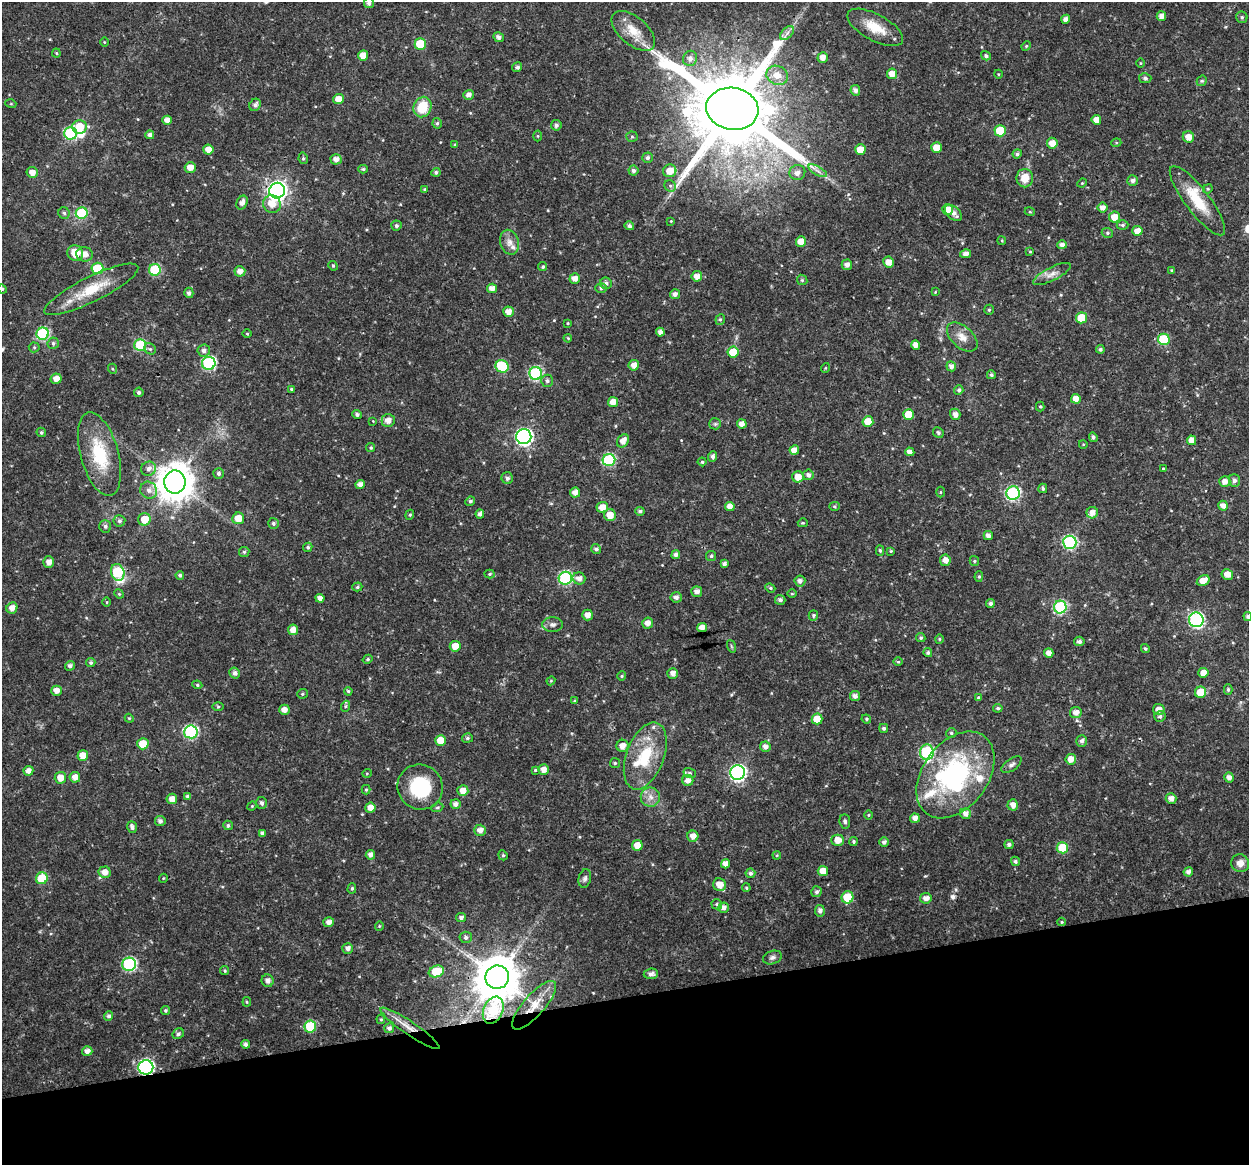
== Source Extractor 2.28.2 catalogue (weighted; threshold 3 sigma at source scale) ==
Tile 14 of 4 x 4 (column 2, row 4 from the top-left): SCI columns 1249-2495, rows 39-1201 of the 4992 x 4776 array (HDU 1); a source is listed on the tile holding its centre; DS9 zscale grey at full resolution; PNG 1251 x 1167 px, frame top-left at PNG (2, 2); each listed source drawn as its Kron ellipse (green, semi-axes under 4 px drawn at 4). Shown black and unused: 14% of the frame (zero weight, under 3 of 4 exposures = <1% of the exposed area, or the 3 px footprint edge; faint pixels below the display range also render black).
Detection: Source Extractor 2.28.2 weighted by HDU 2 'WHT'; one run over the whole footprint, this tile lists its part. Background 0.0239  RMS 0.0019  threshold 0.00876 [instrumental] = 3 sigma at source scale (4.5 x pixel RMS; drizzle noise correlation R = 1.50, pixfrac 1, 0.0396/0.0396 arcsec/px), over >= 5 px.
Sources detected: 391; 3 inside a brighter object's white glare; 1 cosmic-ray / hot-pixel residue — neither listed nor drawn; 8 inside a brighter listed object's ellipse — not listed separately; the other 379 listed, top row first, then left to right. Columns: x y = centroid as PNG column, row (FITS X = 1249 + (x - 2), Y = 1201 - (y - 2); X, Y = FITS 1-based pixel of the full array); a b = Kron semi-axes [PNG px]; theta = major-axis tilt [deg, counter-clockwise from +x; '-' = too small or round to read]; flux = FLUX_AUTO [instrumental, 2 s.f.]
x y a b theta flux
369 3 5 5 - 0.72
1161 16 5 4 - 1.1
1242 17 6 5 - 0.36
1066 19 4 4 - 1
875 27 31 13 -28 4.4
633 31 26 14 -40 3.9
787 33 8 5 46 0.67
499 37 5 5 - 0.76
104 42 5 3 - 0.18
420 44 6 5 - 6.7
1026 46 5 4 - 0.24
56 53 4 4 - 0.23
363 55 5 5 - 2
986 56 5 4 - 0.45
823 57 5 5 - 1.3
690 58 8 7 - 1
1140 63 4 3 - 0.16
517 67 5 4 - 0.58
892 74 5 5 - 1.9
998 74 4 3 - 0.15
777 75 11 9 -24 2.2
1145 78 6 5 - 0.35
1202 81 5 5 - 0.3
855 90 5 5 - 0.84
469 95 5 5 - 0.97
338 99 5 5 - 2.2
11 104 5 3 - 0.18
255 105 6 5 - 0.76
422 107 10 8 67 5.5
732 109 26 21 -9 3200
167 120 4 4 - 1.2
1096 120 5 5 - 1.8
437 123 5 4 - 0.35
556 125 5 5 - 0.57
80 127 7 6 - 4.6
1000 131 5 5 - 7.1
71 133 6 6 - 19
150 135 4 4 - 0.65
538 136 5 3 - 0.21
632 137 6 5 - 0.34
1188 137 6 5 - 1.6
1052 143 5 5 - 1.9
1116 143 5 3 - 0.2
455 145 4 4 - 0.23
936 148 5 5 - 2.3
208 150 5 5 - 1.8
860 150 5 5 - 2.6
1017 154 4 4 - 0.49
303 158 6 4 -78 0.37
647 158 5 5 - 0.54
336 159 5 5 - 1.2
190 167 5 5 - 1.8
363 169 4 3 - 0.31
633 170 5 5 - 0.55
670 171 6 6 - 2.1
818 171 10 3 -29 0.59
436 172 4 4 - 0.44
32 173 6 5 - 1.5
797 173 8 7 - 1
1025 178 9 8 - 2.7
1133 180 5 5 - 0.77
1082 183 5 3 - 0.19
670 186 6 5 - 0.4
424 189 4 3 - 0.2
1208 189 5 4 - 0.24
277 191 8 7 - 100
1197 201 42 12 -52 6.4
242 203 7 5 65 1
272 204 9 8 - 2.3
1102 207 5 5 - 1.1
948 210 5 5 - 1.8
1030 212 5 3 - 0.2
64 213 6 5 - 0.41
82 213 6 5 - 10
953 213 10 6 -41 1.1
1115 217 5 5 - 2.3
671 221 4 3 - 0.15
1123 225 6 4 1 0.4
396 226 5 5 - 0.42
629 226 5 4 - 0.54
1137 231 5 5 - 1.7
1107 233 6 4 -22 0.32
801 241 5 5 - 1.9
1002 241 4 3 - 0.18
510 242 13 9 -75 1.4
1062 245 4 4 - 1.1
1030 252 4 3 - 0.15
75 253 8 7 - 3.1
85 254 8 7 - 1.5
966 254 5 4 - 1
888 262 5 5 - 1.5
847 265 5 5 - 0.92
333 266 5 4 - 0.29
543 267 4 4 - 0.31
97 268 6 6 - 8.3
155 270 6 6 - 13
1171 270 3 3 - 0.18
240 271 5 5 - 1.2
1052 274 21 6 27 1.4
697 276 5 5 - 1.4
575 278 5 5 - 1.3
802 280 5 4 - 0.29
606 283 6 5 - 0.55
492 288 5 5 - 1.4
601 288 5 5 - 0.42
2 289 5 4 - 0.22
91 289 52 12 26 7.1
935 292 4 3 - 0.16
189 293 5 4 - 0.6
675 294 5 5 - 0.83
989 310 5 4 - 0.32
508 312 5 5 - 1.6
1082 318 5 5 - 5.6
720 319 5 4 - 0.32
568 323 3 3 - 0.18
660 332 4 4 - 0.76
43 334 6 6 - 19
247 334 5 3 - 0.18
962 337 18 10 -42 2
568 338 4 3 - 0.19
1164 339 6 6 - 10
53 343 6 5 - 0.43
140 345 6 6 - 12
916 345 4 4 - 1.4
34 347 5 5 - 0.28
150 349 6 5 - 0.39
1100 349 4 4 - 0.4
204 350 6 6 - 0.76
733 352 5 5 - 4
209 363 7 6 - 24
634 365 5 5 - 1.4
502 366 6 6 - 11
951 366 5 4 - 0.76
825 368 5 3 - 0.17
113 369 5 3 - 0.19
536 373 6 6 - 24
991 375 4 4 - 0.41
56 379 5 5 - 1.5
547 381 6 6 - 0.49
292 389 3 3 - 0.49
959 390 5 4 - 0.5
139 392 5 5 - 0.43
1076 399 5 4 - 1.7
613 402 5 5 - 1.8
1040 406 5 4 - 0.26
909 414 5 5 - 3.7
955 414 6 5 - 1.1
357 415 5 4 - 0.46
388 420 6 6 - 1.4
373 421 3 3 - 0.12
868 422 5 5 - 3
715 424 6 5 - 0.35
742 424 5 4 - 1.1
41 432 5 4 - 0.36
938 432 6 5 - 0.39
524 437 7 7 - 56
1093 437 5 4 - 0.43
1192 440 5 4 - 1.6
623 441 7 5 54 1.4
1083 444 4 3 - 0.14
371 448 4 4 - 0.31
794 450 5 4 - 1.5
910 452 5 4 - 1
99 454 43 19 -74 9.5
713 456 5 4 - 0.63
609 460 6 6 - 19
702 462 4 4 - 0.28
1163 468 4 2 - 0.16
148 469 8 7 - 0.93
218 474 5 5 - 0.46
808 475 5 5 - 0.71
798 477 6 5 - 1.8
507 478 6 5 - 0.65
1234 480 6 5 - 0.75
1225 481 5 5 - 1.3
175 482 11 10 - 450
360 484 4 4 - 1.1
1043 488 4 4 - 0.39
149 490 9 8 - 1.1
940 492 5 3 - 0.19
575 493 5 5 - 1.3
1013 493 7 6 - 28
470 501 5 4 - 0.39
730 506 5 4 - 1.5
834 506 5 4 - 0.28
1223 506 5 5 - 1.3
602 507 6 5 - 2
640 511 5 4 - 0.49
1092 513 6 5 - 1.4
480 514 4 4 - 0.62
410 515 5 4 - 0.27
610 515 6 6 - 2.2
238 518 6 5 - 2.4
144 519 6 6 - 2.9
119 521 6 5 - 0.48
273 523 5 5 - 0.47
803 523 5 4 - 0.24
105 526 6 6 - 0.56
988 536 4 4 - 0.92
1070 542 7 6 - 25
308 547 5 4 - 0.37
596 549 5 4 - 0.51
880 550 5 4 - 0.35
891 551 4 4 - 0.22
244 552 5 5 - 0.35
676 555 4 4 - 0.75
711 556 5 5 - 0.34
945 560 6 5 - 1.3
974 561 5 4 - 0.25
49 562 5 5 - 1.3
724 564 4 4 - 0.63
118 572 9 6 -73 13
490 574 5 4 - 0.27
1227 574 6 5 - 1.4
180 575 4 4 - 0.39
979 577 5 4 - 0.3
565 578 7 6 - 22
579 578 6 6 - 1.1
800 581 5 5 - 0.74
1203 581 7 5 30 2.1
357 587 5 4 - 0.32
770 588 5 4 - 0.29
697 592 5 5 - 0.93
119 594 5 4 - 0.21
792 594 5 3 - 0.19
676 597 5 5 - 0.72
320 598 4 4 - 1.1
780 600 5 5 - 0.53
107 602 5 3 - 0.19
990 603 4 4 - 0.51
1060 607 6 6 - 22
12 608 6 5 - 1.3
588 615 5 5 - 1.3
813 615 5 4 - 0.33
1248 616 4 4 - 0.45
1196 620 7 7 - 35
648 623 5 5 - 1.2
552 625 10 7 0 0.8
702 627 5 4 - 1.3
293 630 5 5 - 1.5
921 638 5 4 - 0.35
939 639 4 4 - 0.23
1079 641 5 4 - 0.66
455 646 5 5 - 2.2
731 646 6 4 -71 0.3
1145 648 5 4 - 0.32
928 653 4 4 - 0.41
1049 653 5 4 - 1.2
368 659 5 4 - 0.31
898 662 5 3 - 0.21
91 663 4 4 - 0.31
70 666 5 4 - 0.59
235 673 6 5 - 0.69
673 673 5 5 - 1.1
1203 673 5 5 - 1.4
622 676 5 4 - 0.24
551 681 4 4 - 0.21
197 685 5 4 - 0.29
1228 690 5 4 - 0.38
57 691 5 5 - 1.4
348 691 4 4 - 0.28
1200 692 6 5 - 3.8
302 694 5 4 - 0.31
855 696 5 5 - 0.84
979 698 4 4 - 0.3
574 701 4 3 - 0.19
218 706 5 3 - 0.22
346 706 6 3 70 0.25
998 708 5 4 - 0.35
1159 709 6 5 - 1.3
284 710 5 5 - 1.2
1076 713 6 5 - 1.2
1160 716 5 5 - 0.5
129 718 4 3 - 0.19
817 719 5 5 - 3.4
866 719 5 4 - 0.26
884 728 4 4 - 0.44
191 732 7 6 - 26
951 733 5 4 - 0.3
467 738 5 5 - 0.4
441 740 5 5 - 3
1082 741 6 5 - 0.57
143 744 5 5 - 4.5
623 746 6 6 - 1.4
765 747 5 5 - 0.98
927 752 8 6 84 19
83 755 5 5 - 2.4
645 756 35 19 69 8.8
1071 759 5 5 - 1.7
615 763 5 5 - 0.28
1011 765 12 6 35 0.68
535 770 4 4 - 0.22
543 770 5 5 - 1.3
28 771 5 4 - 1.1
367 773 5 3 - 0.17
690 773 6 5 - 0.4
738 773 7 7 - 53
955 775 48 32 53 30
75 777 5 5 - 1.5
1229 777 5 5 - 1.1
60 778 6 5 - 2.1
688 781 5 5 - 1.1
420 787 23 22 - 11
366 790 5 4 - 0.25
463 791 5 5 - 1.8
188 796 4 4 - 0.55
650 797 9 9 - 1.4
172 799 5 5 - 1.4
1171 799 5 5 - 1.2
262 803 6 5 - 0.63
455 804 5 5 - 0.76
1013 805 6 5 - 1.1
252 806 5 4 - 0.2
437 807 6 4 20 0.32
370 808 5 5 - 1.7
965 814 5 5 - 1
869 815 4 3 - 0.18
915 818 5 4 - 1.1
160 821 5 5 - 0.64
845 821 7 5 -83 0.44
228 825 5 4 - 0.42
132 827 6 4 -71 0.69
480 830 6 5 - 1.3
262 833 4 4 - 0.6
693 836 5 5 - 1.6
838 840 6 5 - 2
854 841 4 4 - 0.31
884 842 5 5 - 0.59
1009 844 4 4 - 0.53
637 845 5 5 - 2.3
1062 848 6 5 - 6.4
370 855 5 4 - 0.9
503 855 5 4 - 0.33
777 855 4 3 - 0.19
1015 861 5 4 - 0.41
1240 863 9 9 - 1.4
726 864 4 4 - 1.3
823 871 5 5 - 2.1
105 872 6 5 - 1.5
1188 872 5 4 - 0.7
750 873 5 4 - 0.48
42 878 6 6 - 7.4
163 878 4 4 - 0.18
585 878 9 6 77 0.58
720 885 7 6 - 1.9
352 888 5 4 - 0.33
746 888 4 3 - 0.22
817 892 5 5 - 0.49
848 897 6 6 - 6.5
926 898 6 5 - 1.2
717 904 5 5 - 0.35
723 908 5 5 - 1
820 911 6 5 - 0.72
461 918 5 4 - 0.66
329 922 5 5 - 1.2
1062 922 4 4 - 0.2
379 926 4 4 - 0.21
466 937 6 6 - 0.56
348 948 5 5 - 0.89
772 957 10 6 19 0.62
129 964 7 6 - 23
225 971 4 4 - 0.29
436 972 8 5 19 6.3
651 974 7 5 8 0.81
497 977 12 11 - 720
268 981 6 6 - 0.95
247 1002 5 4 - 0.23
534 1005 31 10 49 4
165 1010 4 4 - 0.34
493 1010 14 9 66 9
109 1016 5 4 - 0.54
381 1019 4 4 - 0.25
310 1026 6 6 - 9.3
389 1028 5 5 - 0.66
410 1028 35 6 -34 2.9
178 1034 6 5 - 0.47
245 1044 4 4 - 0.65
87 1051 5 5 - 0.98
146 1067 7 7 - 38
Overlapping masked pixels (flux is a lower limit): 6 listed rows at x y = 732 109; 497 977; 534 1005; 493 1010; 410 1028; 146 1067
Isophote crosses this tile's border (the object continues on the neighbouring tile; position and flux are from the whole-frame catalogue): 3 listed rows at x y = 369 3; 2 289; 1248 616